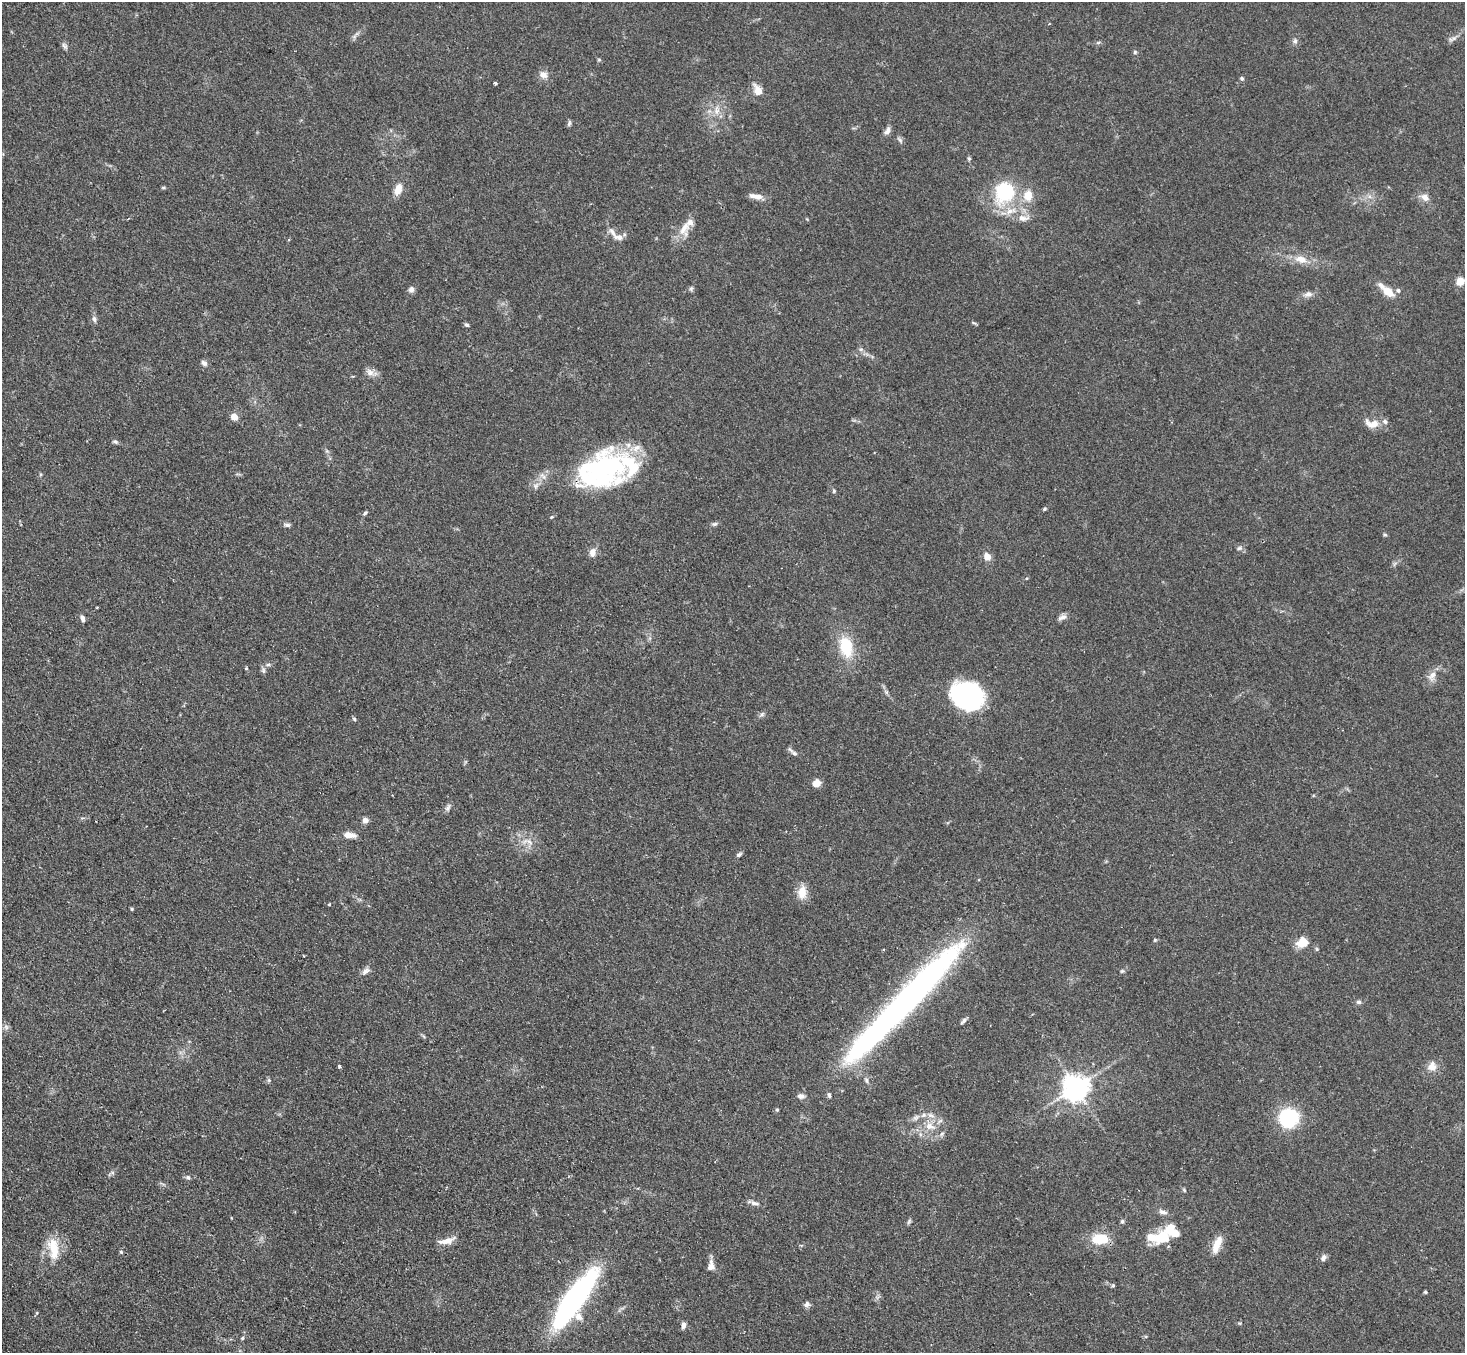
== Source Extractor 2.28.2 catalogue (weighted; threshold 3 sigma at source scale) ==
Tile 7 of 4 x 4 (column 3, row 2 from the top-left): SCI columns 2960-4422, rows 3014-4364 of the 5918 x 5887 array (HDU 1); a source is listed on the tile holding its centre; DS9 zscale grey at full resolution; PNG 1467 x 1355 px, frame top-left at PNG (2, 2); no overlay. Shown black and unused: <1% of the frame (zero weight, under 2 of 3 exposures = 3% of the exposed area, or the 3 px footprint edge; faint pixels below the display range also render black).
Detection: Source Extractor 2.28.2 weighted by HDU 2 'WHT'; one run over the whole footprint, this tile lists its part. Background 0.0937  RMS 0.0062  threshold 0.0281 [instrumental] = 3 sigma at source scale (4.5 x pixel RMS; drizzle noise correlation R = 1.50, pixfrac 1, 0.05/0.05 arcsec/px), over >= 5 px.
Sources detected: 131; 2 inside a brighter object's white glare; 1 long thin detection or spike segment (spike, bleed or trail) — not listed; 13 inside a brighter listed object's ellipse — not listed separately; the other 115 listed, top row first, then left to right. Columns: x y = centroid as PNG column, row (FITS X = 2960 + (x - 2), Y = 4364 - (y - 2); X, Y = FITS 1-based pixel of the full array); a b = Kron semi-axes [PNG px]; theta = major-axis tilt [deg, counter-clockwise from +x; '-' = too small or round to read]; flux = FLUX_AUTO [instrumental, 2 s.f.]
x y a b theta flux
1049 24 4 3 - 0.57
1454 38 8 4 18 1.6
1295 41 7 6 - 1.6
64 46 9 5 -46 1.6
1135 52 5 5 - 0.86
599 60 6 4 -18 0.7
543 75 11 9 -28 3.9
1242 78 5 5 - 1
495 83 4 3 - 1.8
758 91 9 6 -66 8.9
717 111 11 7 71 3.8
569 123 8 5 74 1.1
887 131 11 6 67 2.7
900 140 9 4 -55 1.3
969 158 6 4 -68 0.91
163 187 6 4 0 0.68
398 189 14 8 71 5.9
1005 192 22 19 64 41
1028 195 12 9 79 8.9
756 196 19 6 -10 4.2
1425 197 11 8 -34 3.9
1023 218 17 8 -3 5.1
684 227 25 13 79 8.6
619 237 14 7 -9 3.5
1301 259 17 10 -15 7
1460 281 5 5 - 19
691 288 7 5 69 1.1
411 289 8 7 - 1.9
1398 290 6 6 - 1.5
1387 291 18 7 -41 11
1308 294 11 8 16 2.9
94 319 9 6 -79 1.8
467 325 6 5 - 1.1
861 349 6 5 - 1.3
204 363 8 6 -41 2
370 372 12 9 -36 3.6
234 417 6 5 - 7.1
1372 424 21 11 -11 7
115 442 8 5 -21 1.3
327 451 7 4 -71 0.97
604 467 61 35 46 90
536 486 9 7 48 2.5
834 491 5 4 - 0.7
1044 509 5 4 - 0.73
365 513 7 4 31 0.95
552 517 5 4 - 0.71
715 524 8 5 25 1.3
287 525 9 5 -7 1.5
1385 535 6 4 -2 0.75
1239 548 7 5 6 1.4
592 552 10 8 76 3.7
987 557 8 7 - 4.8
97 608 3 2 - 0.63
1062 617 12 7 20 2.6
82 618 8 5 -69 2.2
846 647 26 15 -78 21
268 665 6 4 1 1
246 668 4 4 - 0.56
263 670 7 4 -89 1.3
1432 676 15 8 59 4.6
966 694 33 25 -44 73
762 714 7 4 71 1.2
354 719 6 4 -48 0.86
794 753 11 6 -29 1.9
816 783 7 6 - 6.6
448 808 11 6 61 1.8
365 820 6 6 - 2.9
349 835 14 7 -8 5.1
527 841 19 7 -10 5.4
739 854 7 4 29 1.2
802 892 19 11 86 7.2
330 905 3 3 - 1
132 909 4 4 - 0.68
1155 940 5 4 - 0.69
1303 942 16 13 23 7.7
1317 949 6 4 -71 0.77
304 956 3 2 - 0.51
365 971 12 6 38 2.6
1122 971 7 4 44 0.95
1358 1002 7 6 - 1.4
963 1021 9 5 45 1.5
6 1027 7 5 -46 1.4
339 1066 3 3 - 1.4
1432 1066 12 11 - 5.1
269 1080 6 5 - 0.99
866 1080 9 5 -76 1.5
1076 1087 8 8 - 680
829 1095 7 4 -74 1.1
801 1096 9 6 -5 2.6
777 1110 5 4 - 0.72
916 1117 9 6 45 2.1
1289 1118 18 17 - 40
930 1126 16 11 -22 8.2
920 1134 7 4 -72 1.3
188 1177 7 5 -3 1.3
1184 1190 6 4 -46 0.71
755 1203 14 6 -14 2.4
1163 1212 13 6 -15 2.4
909 1221 7 4 72 0.99
1122 1221 6 5 - 1.1
1162 1238 24 16 13 15
1100 1239 18 11 -1 16
446 1241 20 7 12 5.7
1217 1245 23 8 68 7.7
54 1249 28 12 -82 16
121 1252 5 5 - 0.79
1323 1258 9 6 72 2.1
711 1266 12 8 83 4.6
1113 1285 5 5 - 0.76
1425 1292 4 3 - 0.72
574 1299 70 18 55 130
807 1304 8 7 - 2
1239 1323 6 3 -17 0.63
684 1325 9 6 80 2.2
242 1338 5 4 - 0.73
Overlapping masked pixels (flux is a lower limit): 1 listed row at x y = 604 467